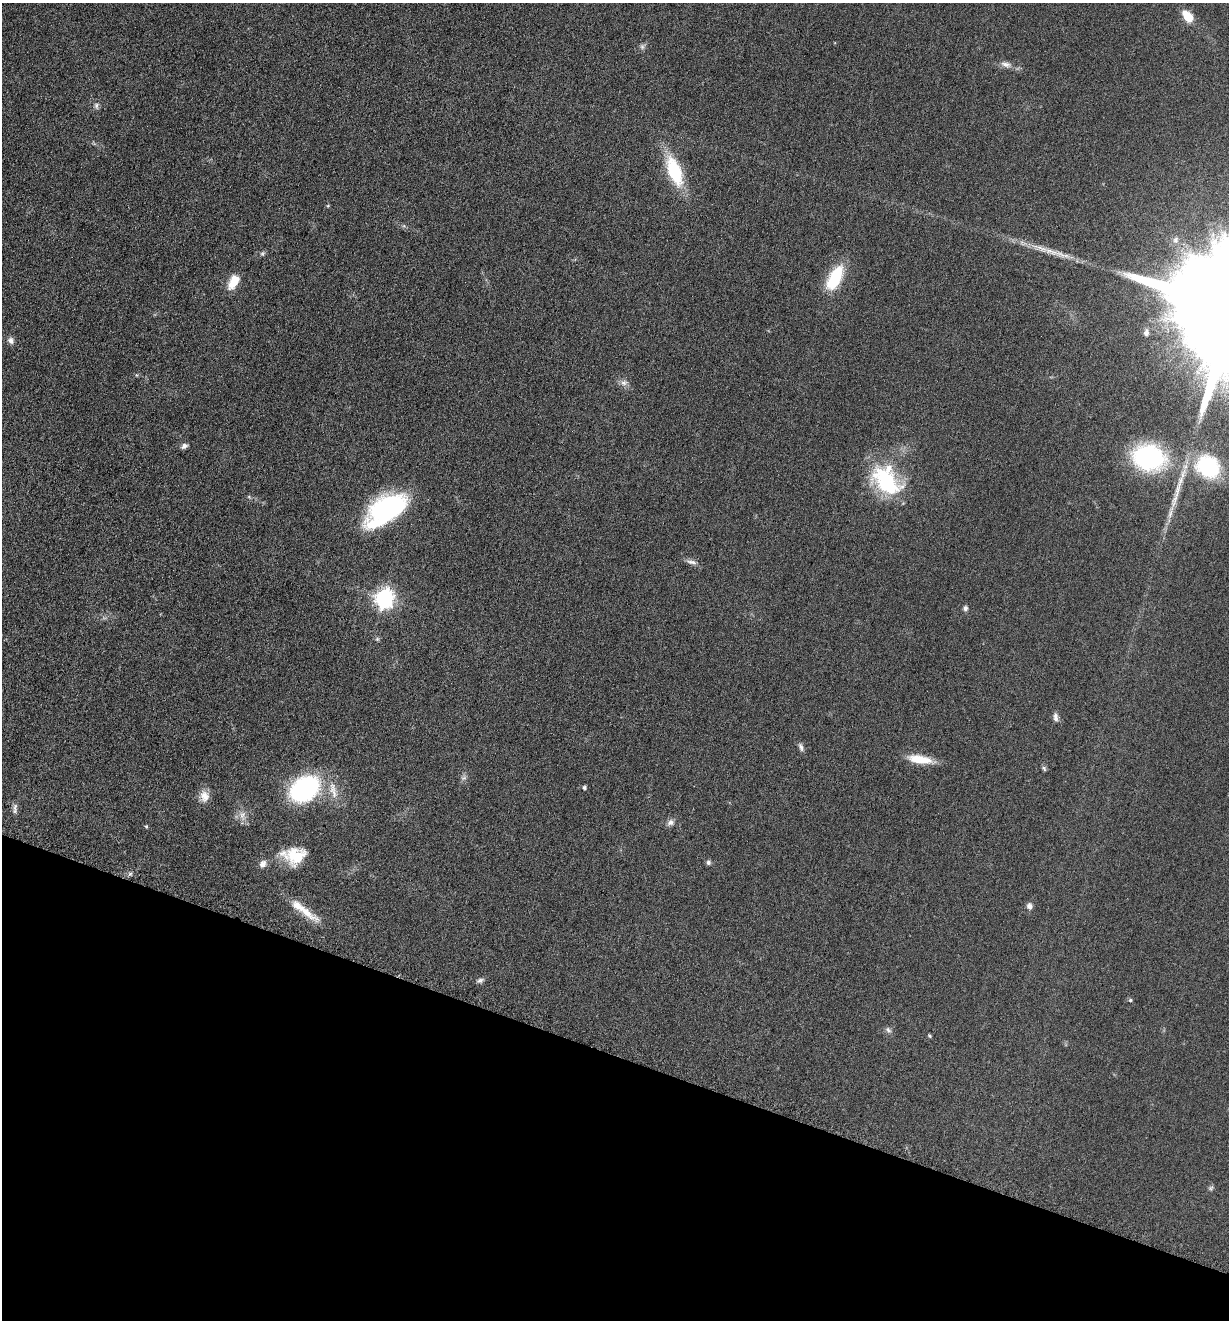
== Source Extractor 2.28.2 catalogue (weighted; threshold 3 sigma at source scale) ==
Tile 15 of 4 x 4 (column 3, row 4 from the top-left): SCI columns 2731-3957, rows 14-1331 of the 5322 x 5306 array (HDU 1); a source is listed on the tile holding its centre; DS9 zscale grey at full resolution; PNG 1231 x 1322 px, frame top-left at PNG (2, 3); no overlay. Shown black and unused: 20% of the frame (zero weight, under 3 of 6 exposures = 2% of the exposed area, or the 3 px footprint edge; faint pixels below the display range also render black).
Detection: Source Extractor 2.28.2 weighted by HDU 2 'WHT'; one run over the whole footprint, this tile lists its part. Background 0.0753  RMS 0.0097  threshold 0.0395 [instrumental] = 3 sigma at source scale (4.09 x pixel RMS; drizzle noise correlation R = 1.36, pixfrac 0.8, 0.05/0.05 arcsec/px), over >= 5 px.
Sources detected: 48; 2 inside a brighter listed object's ellipse — not listed separately; the other 46 listed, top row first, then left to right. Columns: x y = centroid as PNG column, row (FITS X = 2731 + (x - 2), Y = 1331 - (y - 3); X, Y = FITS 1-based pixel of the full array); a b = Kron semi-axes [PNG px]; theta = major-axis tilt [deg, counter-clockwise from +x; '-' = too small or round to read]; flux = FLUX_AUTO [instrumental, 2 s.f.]
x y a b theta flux
1188 16 13 8 -51 17
642 47 7 6 - 2.2
1006 64 16 7 -12 5.6
96 106 9 6 -86 2.5
674 171 37 16 -69 46
328 206 5 4 - 0.97
1054 252 13 7 -13 6.5
835 278 30 13 62 38
233 282 19 10 59 14
1146 332 9 6 75 2.9
11 341 8 7 - 3.8
624 383 10 8 0 4.1
184 446 8 6 30 2.9
1148 457 21 16 -12 180
1208 467 25 20 -38 74
886 481 37 24 -50 81
1175 499 25 6 75 11
387 509 45 22 34 140
691 562 15 5 -11 3.7
384 599 8 7 - 400
965 608 6 6 - 2.5
377 639 6 4 45 1.4
1056 717 12 6 -82 3.5
801 747 12 5 -68 2.9
919 759 27 9 -9 20
1044 768 8 5 -63 1.6
464 778 8 5 19 2.1
584 787 4 4 - 1.9
305 789 26 19 35 140
333 790 28 9 -77 12
204 796 15 12 -81 8.8
15 807 11 5 72 3.1
242 815 12 8 76 6
670 822 9 8 - 3.8
146 826 5 4 - 1.1
294 856 26 19 -1 28
708 862 6 6 - 2
263 864 10 8 55 4.4
130 874 7 4 2 1.8
1029 906 8 7 - 3.4
306 912 43 10 -37 18
480 980 10 6 21 2.5
1130 1000 5 4 - 1.2
888 1030 10 5 -39 2.5
929 1036 5 4 - 1.1
1211 1188 7 5 47 1.7